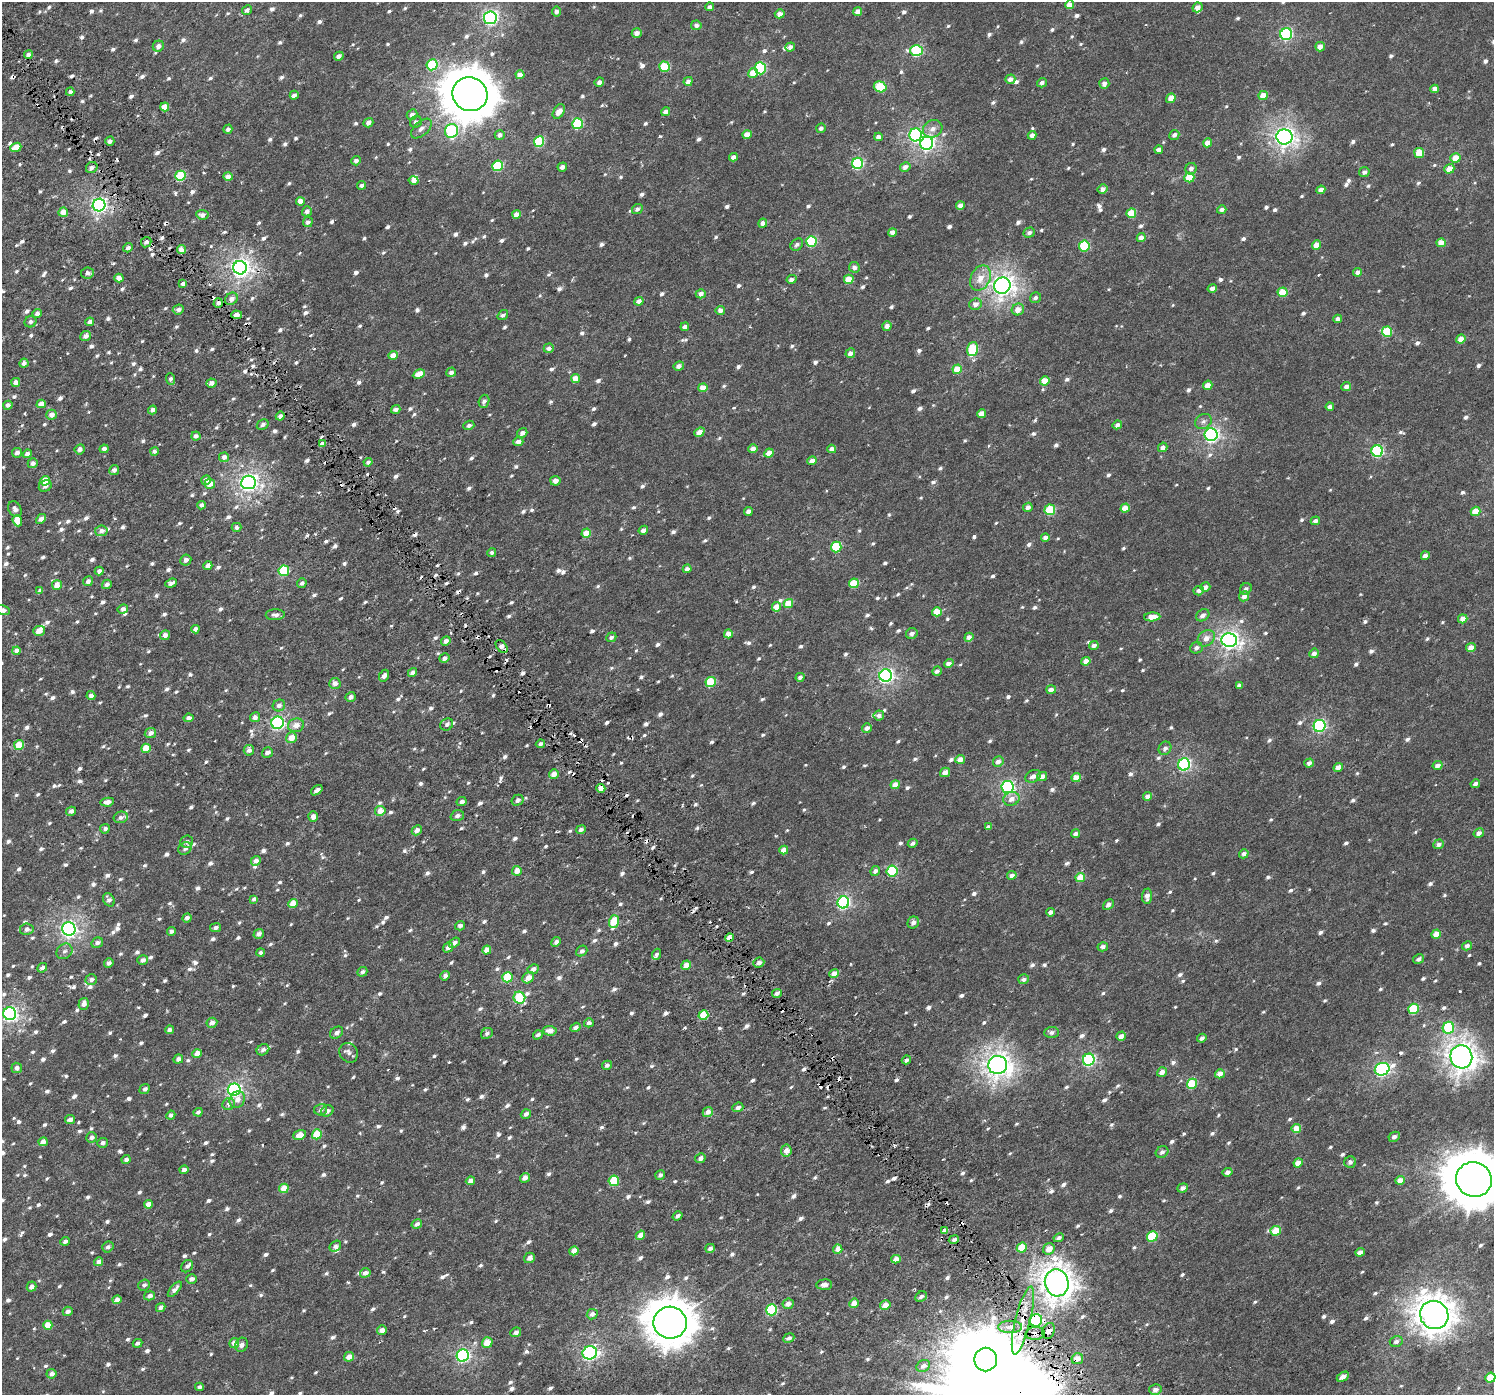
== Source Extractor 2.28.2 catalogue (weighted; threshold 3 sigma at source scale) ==
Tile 11 of 4 x 4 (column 3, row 3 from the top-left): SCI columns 3069-4560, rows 1664-3056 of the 6126 x 6047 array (HDU 1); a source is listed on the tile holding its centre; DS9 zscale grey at full resolution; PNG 1496 x 1397 px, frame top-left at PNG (2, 2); each listed source drawn as its Kron ellipse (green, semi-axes under 4 px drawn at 4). Shown black and unused: <1% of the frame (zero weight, under 3 of 6 exposures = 5% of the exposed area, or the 3 px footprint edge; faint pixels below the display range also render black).
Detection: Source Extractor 2.28.2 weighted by HDU 2 'WHT'; one run over the whole footprint, this tile lists its part. Background 4.68e-04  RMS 0.0013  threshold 0.00517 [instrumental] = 3 sigma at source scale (4.09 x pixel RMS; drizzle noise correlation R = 1.36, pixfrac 0.8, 0.0396/0.0396 arcsec/px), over >= 5 px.
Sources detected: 1370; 39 cosmic-ray / hot-pixel residue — neither listed nor drawn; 15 inside a brighter listed object's ellipse — not listed separately; of the other 1316, all 500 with FLUX_AUTO >= 0.373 (the completeness limit of this list) listed and drawn (816 fainter detections not listed), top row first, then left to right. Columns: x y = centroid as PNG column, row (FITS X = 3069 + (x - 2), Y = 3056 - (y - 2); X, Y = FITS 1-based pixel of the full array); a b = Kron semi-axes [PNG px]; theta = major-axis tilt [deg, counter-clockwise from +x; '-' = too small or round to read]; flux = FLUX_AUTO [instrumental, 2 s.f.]
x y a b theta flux
1069 5 4 4 - 0.92
709 7 4 4 - 0.54
1197 7 5 4 - 0.62
247 10 5 4 - 0.41
556 11 5 4 - 0.52
858 12 4 4 - 0.99
780 14 5 4 - 0.68
490 18 6 6 - 27
696 25 5 5 - 0.56
637 33 5 4 - 0.75
1286 34 6 6 - 15
158 46 6 5 - 0.68
790 47 5 4 - 0.54
1320 47 5 4 - 0.78
916 51 6 5 - 10
28 55 4 4 - 0.58
339 56 5 4 - 0.45
432 65 5 5 - 5
664 67 5 5 - 4.7
760 68 6 5 - 8.9
753 73 5 4 - 1.8
520 75 4 4 - 1
1010 79 5 4 - 0.59
688 81 5 4 - 0.55
599 82 5 4 - 0.55
1042 83 5 4 - 0.43
1104 83 5 5 - 0.61
880 87 6 5 - 5.3
1435 89 4 4 - 0.81
70 92 4 4 - 0.4
470 94 18 16 -29 390
294 95 4 4 - 0.48
1263 96 5 4 - 1.2
1171 98 5 4 - 1.2
165 107 4 4 - 1.6
559 111 8 5 58 1.1
666 112 5 4 - 0.61
412 115 5 5 - 0.54
416 122 6 5 - 0.39
368 123 5 4 - 0.63
578 124 5 5 - 8.4
421 128 12 7 42 0.59
821 128 5 4 - 0.49
228 129 5 4 - 0.4
933 129 10 8 27 0.76
451 131 7 6 - 12
500 135 5 5 - 0.5
747 135 4 4 - 1.4
916 135 6 6 - 14
1032 135 4 4 - 0.73
1174 135 5 5 - 0.4
878 137 4 4 - 0.7
1284 137 8 7 - 55
110 141 4 4 - 0.43
539 141 5 5 - 6.5
927 143 7 6 - 28
1207 143 4 4 - 1.1
16 147 6 4 22 1.2
1159 150 4 4 - 0.61
1419 153 5 5 - 2.6
733 157 4 4 - 0.6
1455 158 5 5 - 1.6
356 161 5 4 - 0.49
858 163 5 5 - 11
497 166 5 5 - 7
562 167 5 4 - 0.57
905 167 5 4 - 0.62
92 168 6 5 - 0.6
1191 169 6 5 - 0.52
1449 169 5 4 - 1.4
1364 172 5 5 - 0.41
180 176 5 5 - 5.7
228 176 4 4 - 0.89
1189 178 5 5 - 2.7
414 181 5 4 - 0.57
361 185 4 4 - 0.4
1102 189 5 4 - 0.53
1321 190 4 4 - 0.83
300 201 4 4 - 0.93
99 205 6 6 - 32
960 206 4 4 - 0.8
637 209 5 5 - 0.42
1222 210 5 4 - 0.46
307 211 5 4 - 0.55
63 212 5 4 - 1.2
1131 213 5 4 - 3.3
517 214 4 4 - 0.99
202 215 6 4 -7 0.61
308 222 5 4 - 0.41
763 223 4 4 - 0.66
892 232 4 4 - 0.72
1029 232 6 5 - 0.39
1141 238 4 4 - 0.78
811 241 5 5 - 7.9
146 242 5 5 - 0.39
1441 243 5 4 - 1.2
797 245 7 5 40 0.38
1316 245 5 4 - 1.1
1084 246 5 5 - 6.4
128 248 5 4 - 0.42
181 250 4 4 - 1
854 267 5 5 - 0.53
240 268 7 6 - 53
1358 272 5 4 - 0.46
87 273 6 5 - 0.45
119 278 4 4 - 0.72
980 278 13 9 65 1.6
791 279 5 4 - 0.52
849 279 5 4 - 2.3
183 284 4 3 - 0.48
1002 286 8 8 - 68
1212 288 4 4 - 0.5
1282 292 5 4 - 2.2
701 294 5 4 - 0.6
1035 298 6 5 - 0.4
231 299 7 5 41 0.65
639 301 4 4 - 0.6
218 303 5 4 - 0.47
975 304 6 5 - 0.65
1018 309 6 6 - 0.98
178 310 5 5 - 0.46
720 310 4 4 - 0.73
37 314 5 4 - 0.55
237 315 5 4 - 0.91
503 315 5 4 - 0.38
1338 319 4 4 - 0.69
30 322 6 5 - 0.39
90 322 4 4 - 0.53
887 326 5 4 - 0.56
685 327 4 4 - 0.47
1387 332 5 5 - 4.6
85 336 5 5 - 0.52
1461 339 5 4 - 1.2
549 348 5 4 - 0.54
973 349 7 5 74 6.2
850 353 5 4 - 0.74
393 355 5 4 - 1.1
24 363 4 4 - 0.49
679 366 5 4 - 0.55
957 369 5 4 - 2.1
451 372 5 5 - 0.46
419 374 6 4 28 1.6
575 378 4 4 - 1.5
170 379 6 4 -87 0.39
1045 381 5 4 - 1.7
16 382 4 4 - 0.67
211 383 5 4 - 0.56
1208 385 5 4 - 1
1346 386 5 4 - 0.51
703 388 4 4 - 1.2
484 401 7 5 73 0.46
41 404 4 4 - 1
8 405 4 4 - 0.46
1330 407 4 4 - 0.47
396 409 5 4 - 0.46
152 410 4 4 - 0.47
981 414 4 4 - 1.3
51 415 5 5 - 0.74
280 416 4 4 - 0.55
1203 421 9 7 30 0.49
263 425 6 5 - 0.41
469 425 5 4 - 0.38
1117 425 5 4 - 0.49
699 432 5 4 - 1.1
522 433 5 4 - 0.62
1211 435 6 6 - 29
196 436 4 4 - 0.51
518 442 5 4 - 0.82
322 444 4 3 - 0.5
1163 447 5 4 - 0.61
80 449 5 5 - 0.59
104 449 4 4 - 0.65
753 449 4 4 - 0.94
832 449 4 4 - 0.57
154 451 4 4 - 0.4
1377 451 5 5 - 13
17 453 5 4 - 0.46
769 453 5 4 - 0.97
27 454 4 4 - 0.47
224 457 5 4 - 0.58
812 461 5 4 - 0.86
368 462 4 4 - 0.39
33 463 5 5 - 0.44
114 470 5 4 - 0.47
206 480 5 4 - 0.58
45 481 5 5 - 2.7
555 481 5 5 - 0.62
248 482 7 7 - 46
210 484 5 5 - 1.1
45 486 7 5 26 0.38
202 505 4 4 - 0.55
1028 507 5 4 - 0.58
1125 508 4 4 - 1.4
15 509 8 6 -56 0.45
1050 510 5 5 - 4.5
748 511 4 4 - 0.64
1475 511 5 4 - 1.9
41 519 5 4 - 0.61
17 521 6 4 -68 1.9
1315 521 5 4 - 0.47
236 527 5 4 - 0.49
643 530 5 4 - 0.64
101 531 6 5 - 0.51
586 533 5 4 - 1.8
1045 538 4 4 - 0.45
836 547 5 5 - 6.4
492 553 4 4 - 0.42
1425 556 4 4 - 0.63
186 560 5 5 - 0.5
208 566 4 4 - 0.97
687 569 4 4 - 0.57
99 571 4 4 - 0.47
284 571 5 5 - 7.9
88 581 5 5 - 0.46
171 583 6 4 21 0.44
302 583 5 4 - 0.42
854 583 5 4 - 3.3
107 584 5 4 - 0.46
57 585 5 5 - 1.3
1205 587 5 4 - 0.59
1246 589 6 5 - 0.39
40 591 4 4 - 0.44
1199 591 5 4 - 0.52
1244 596 5 5 - 0.71
788 604 5 4 - 2.2
777 607 5 4 - 1.4
123 609 5 4 - 0.47
3 610 7 4 -15 0.52
937 612 5 4 - 1.9
275 615 9 5 2 0.49
1203 615 7 5 38 0.55
1152 617 8 4 3 1.6
1463 619 5 4 - 1
195 629 4 4 - 0.56
39 631 6 5 - 0.87
912 633 6 5 - 0.53
728 634 4 4 - 0.89
165 635 5 5 - 0.61
611 637 5 4 - 0.38
969 637 5 4 - 0.79
1206 638 9 7 37 0.94
1229 640 8 7 - 46
446 641 5 4 - 0.54
1094 645 5 4 - 0.55
502 647 7 4 -48 0.81
1471 647 5 4 - 1
1196 648 6 5 - 0.5
17 651 4 4 - 0.86
1314 653 5 4 - 0.62
444 658 5 4 - 0.46
1086 661 4 4 - 1.1
949 663 5 4 - 0.72
937 671 5 4 - 0.42
412 673 5 4 - 0.69
384 676 6 5 - 0.6
886 676 6 6 - 30
800 677 4 4 - 0.46
711 682 5 5 - 5.2
335 683 5 5 - 0.8
1239 686 4 3 - 0.39
1051 689 5 4 - 0.7
91 695 4 4 - 0.6
351 697 5 4 - 0.63
279 705 6 5 - 0.54
879 715 5 5 - 0.46
255 717 5 5 - 0.6
188 718 5 4 - 0.6
278 723 6 6 - 20
447 724 7 5 38 0.38
296 725 8 6 17 1
1319 726 6 6 - 16
867 728 5 4 - 0.54
150 733 6 5 - 0.62
291 738 6 5 - 1.5
540 744 4 4 - 0.47
19 745 5 4 - 2.5
146 748 5 4 - 2.5
1165 748 7 6 - 0.47
249 750 5 5 - 0.58
267 753 6 5 - 0.56
960 759 5 4 - 1.1
998 762 5 5 - 0.66
1309 763 5 4 - 0.55
1184 764 6 6 - 17
1438 765 5 4 - 0.63
1338 767 5 4 - 0.96
945 772 5 4 - 0.84
554 774 5 4 - 1.1
1033 776 8 5 25 0.66
1042 776 5 4 - 0.98
1076 778 4 4 - 1.6
1475 784 5 4 - 0.44
895 785 4 4 - 1.3
1007 787 6 6 - 21
601 788 4 4 - 1.3
317 790 6 3 37 0.46
1148 796 4 4 - 0.69
1011 799 8 7 - 0.79
517 800 6 5 - 0.4
107 802 7 4 10 0.8
462 802 5 4 - 0.5
71 811 5 4 - 0.44
380 811 5 5 - 1.4
457 816 7 5 19 0.4
121 817 7 5 14 0.43
313 817 5 5 - 0.69
988 827 4 4 - 0.42
105 829 5 4 - 0.41
417 830 5 4 - 0.52
581 830 5 4 - 0.41
1479 833 5 4 - 0.52
1076 834 4 4 - 0.52
187 842 6 6 - 0.41
913 843 5 4 - 0.4
1439 844 5 5 - 0.5
185 848 7 6 - 0.4
784 850 4 4 - 1.1
1244 854 5 4 - 0.43
256 861 5 4 - 0.59
517 871 5 5 - 1
875 871 5 4 - 0.45
892 871 5 5 - 8.5
1012 875 5 4 - 0.62
1080 878 5 4 - 2
1147 896 7 5 86 0.67
254 899 4 4 - 0.43
109 900 7 5 -60 0.51
843 902 6 6 - 19
293 904 5 4 - 2.2
1108 905 6 5 - 0.53
1051 912 5 4 - 0.53
187 918 5 4 - 0.46
614 921 6 5 - 3.8
913 922 6 5 - 0.51
460 926 5 4 - 0.47
216 928 6 4 11 0.39
27 929 6 5 - 0.57
69 929 7 6 - 39
171 931 4 4 - 0.39
259 934 5 4 - 0.56
1436 934 5 4 - 1.3
729 938 4 4 - 1.3
556 942 5 4 - 0.48
97 943 6 5 - 0.44
454 943 6 4 36 0.43
1467 946 5 4 - 0.48
448 947 5 4 - 0.55
1103 947 5 4 - 0.47
487 950 4 4 - 1.2
64 951 8 7 - 0.47
582 951 6 5 - 0.38
261 953 4 3 - 0.38
657 954 6 4 65 0.38
1419 959 6 4 32 0.43
143 960 5 4 - 0.49
109 963 5 4 - 0.43
759 963 5 5 - 0.49
686 965 5 4 - 1.1
42 968 5 4 - 0.49
533 969 6 4 27 0.51
362 972 5 4 - 0.4
834 974 5 4 - 1
445 976 5 4 - 0.57
507 977 5 5 - 4
528 978 6 5 - 1.2
1024 979 5 5 - 0.38
91 980 6 5 - 0.49
777 993 5 4 - 0.38
519 998 6 5 - 6
84 1004 6 5 - 0.68
1413 1009 5 5 - 5.4
10 1014 6 6 - 28
703 1015 5 5 - 2.8
212 1023 5 5 - 0.72
589 1023 5 4 - 0.5
575 1027 5 4 - 0.5
1448 1028 6 5 - 6.6
169 1030 4 4 - 0.44
550 1031 6 4 -4 0.87
1051 1032 7 5 2 0.42
336 1033 7 5 35 0.46
487 1033 6 5 - 0.4
538 1035 5 4 - 0.37
1121 1036 5 4 - 0.74
1202 1038 5 4 - 0.43
263 1050 6 5 - 0.43
349 1053 10 8 -55 0.51
197 1054 4 4 - 1.4
1461 1057 12 11 - 100
178 1059 5 4 - 0.57
906 1060 5 4 - 0.42
1089 1060 6 6 - 17
607 1065 5 4 - 0.4
998 1065 9 9 - 81
17 1068 5 5 - 0.52
1382 1069 7 6 - 23
1162 1072 5 4 - 0.76
1220 1074 5 4 - 1.1
1192 1084 5 5 - 4.4
145 1089 5 4 - 0.38
234 1090 6 6 - 25
237 1100 9 7 59 0.79
229 1104 6 5 - 0.62
738 1107 5 4 - 0.46
321 1110 6 5 - 0.44
327 1111 6 5 - 0.5
198 1112 4 4 - 0.4
708 1112 5 5 - 0.83
526 1114 5 4 - 0.44
171 1115 5 4 - 0.42
70 1120 5 4 - 0.6
1296 1128 5 4 - 1.7
317 1134 5 5 - 3.2
300 1135 7 4 19 1.3
92 1137 5 5 - 0.43
1394 1137 6 4 27 0.46
43 1142 5 4 - 0.87
103 1143 5 5 - 0.41
786 1151 6 5 - 1
1162 1152 7 5 37 0.38
700 1158 5 4 - 0.48
126 1159 4 4 - 0.4
1350 1162 6 5 - 0.38
1298 1163 5 4 - 1.4
184 1170 4 4 - 0.46
1228 1172 5 4 - 0.54
660 1175 5 4 - 0.4
525 1178 5 4 - 0.75
1400 1180 5 4 - 0.96
1474 1180 18 17 - 570
470 1181 4 4 - 0.78
614 1181 5 5 - 5
284 1188 5 4 - 2.1
1183 1188 5 4 - 0.48
148 1204 4 4 - 0.95
678 1216 5 4 - 0.38
417 1224 5 4 - 0.47
945 1230 4 3 - 0.68
1276 1231 5 4 - 2.5
640 1235 5 4 - 0.98
1152 1236 5 5 - 5
1059 1238 5 4 - 0.43
954 1240 5 4 - 0.38
65 1241 4 4 - 0.44
335 1246 6 5 - 0.47
108 1247 6 5 - 0.4
710 1248 5 4 - 0.45
1022 1248 5 5 - 2.9
838 1249 4 4 - 1.1
1049 1249 6 5 - 1.2
574 1251 4 4 - 1.5
1360 1252 4 4 - 0.57
529 1258 6 5 - 0.57
896 1259 5 4 - 0.97
99 1262 4 4 - 0.7
187 1266 7 5 49 0.37
365 1273 5 4 - 0.5
192 1279 5 4 - 0.5
1057 1283 14 12 -76 130
144 1285 6 5 - 0.4
824 1285 8 5 5 0.6
32 1287 5 4 - 0.54
175 1289 9 4 49 0.52
150 1296 5 4 - 0.51
921 1296 6 5 - 0.38
117 1300 4 4 - 1
854 1303 5 4 - 1.3
788 1304 6 5 - 0.73
885 1305 5 4 - 1
161 1307 5 4 - 0.5
772 1310 5 5 - 10
68 1311 5 4 - 0.56
592 1314 5 5 - 0.53
1434 1315 14 14 - 150
1023 1320 35 7 76 2.7
1036 1320 6 6 - 12
670 1323 17 16 - 290
48 1325 4 4 - 1.9
1010 1327 12 6 1 0.79
382 1330 5 4 - 0.78
1049 1331 8 6 69 0.84
516 1332 6 4 25 0.43
1035 1334 9 6 3 0.81
789 1338 6 4 23 0.38
1396 1342 6 5 - 0.39
137 1343 5 4 - 0.38
234 1343 5 5 - 0.94
487 1343 5 5 - 1.5
241 1345 7 6 - 0.51
590 1353 7 6 - 24
463 1356 6 6 - 22
349 1357 5 4 - 0.98
1077 1359 6 5 - 0.98
986 1360 12 11 - 540
923 1366 7 5 29 0.49
51 1374 5 4 - 0.65
1343 1377 6 4 30 0.66
1490 1378 5 5 - 2.4
199 1387 4 3 - 0.38
1155 1390 6 5 - 0.7
Overlapping masked pixels (flux is a lower limit): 9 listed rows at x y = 237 315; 502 647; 601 788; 729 938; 1023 1320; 1036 1320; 1049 1331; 1035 1334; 1077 1359
Isophote crosses this tile's border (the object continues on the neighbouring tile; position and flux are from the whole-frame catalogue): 4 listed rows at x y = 3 610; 10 1014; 1474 1180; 1490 1378